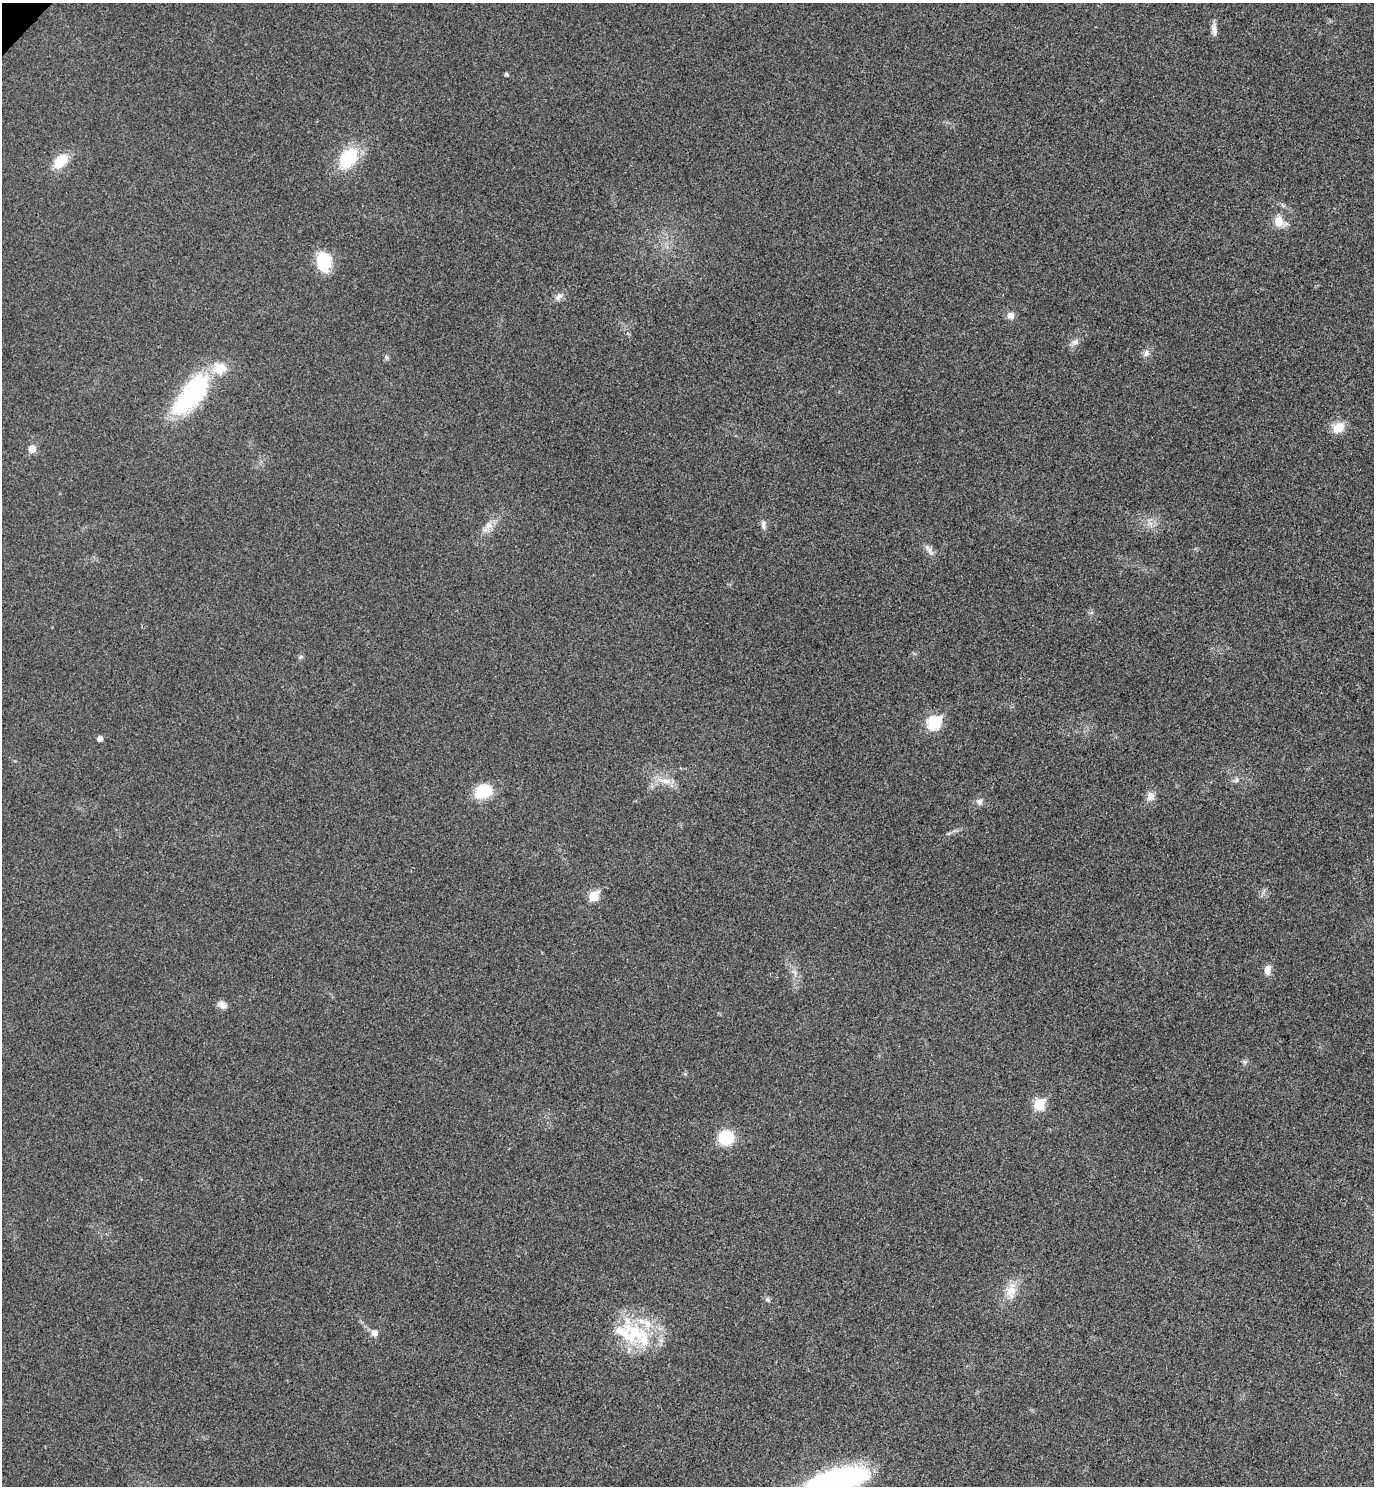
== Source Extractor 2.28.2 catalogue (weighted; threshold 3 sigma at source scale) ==
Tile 6 of 4 x 4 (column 2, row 2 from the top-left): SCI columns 1572-2943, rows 3015-4498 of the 6026 x 6025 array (HDU 1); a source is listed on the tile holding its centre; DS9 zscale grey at full resolution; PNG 1376 x 1488 px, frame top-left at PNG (2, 3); no overlay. Shown black and unused: <1% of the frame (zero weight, under 3 of 4 exposures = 6% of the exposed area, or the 3 px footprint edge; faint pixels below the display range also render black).
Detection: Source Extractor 2.28.2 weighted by HDU 2 'WHT'; one run over the whole footprint, this tile lists its part. Background 0.0217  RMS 0.0063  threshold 0.0282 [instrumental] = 3 sigma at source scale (4.5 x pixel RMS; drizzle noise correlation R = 1.50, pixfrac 1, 0.05/0.05 arcsec/px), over >= 5 px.
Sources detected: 36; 1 inside a brighter listed object's ellipse — not listed separately; the other 35 listed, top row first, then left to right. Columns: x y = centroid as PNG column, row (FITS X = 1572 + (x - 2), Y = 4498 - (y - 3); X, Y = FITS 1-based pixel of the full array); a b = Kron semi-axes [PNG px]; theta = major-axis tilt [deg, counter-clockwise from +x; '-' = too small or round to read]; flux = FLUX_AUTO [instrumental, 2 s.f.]
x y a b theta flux
1214 30 17 6 -86 3.8
506 74 4 4 - 1.3
348 158 20 13 53 36
60 161 22 13 49 12
1278 221 13 10 -81 8.3
324 262 18 13 -83 27
559 296 12 7 37 3.1
1011 315 8 8 - 3.7
1075 342 10 7 7 2.6
1146 353 9 7 83 2.6
386 357 6 4 -71 1
191 394 61 24 50 66
1338 428 12 9 39 11
32 448 7 7 - 6.3
489 525 11 10 - 4.5
763 525 12 6 89 2.3
929 550 20 5 -54 3.1
300 657 7 5 23 1.2
934 723 7 6 - 65
100 738 5 5 - 3.4
1237 780 8 4 90 1.3
665 781 19 7 -7 6
483 791 19 15 21 19
1150 796 11 10 - 4.3
979 802 9 8 - 2.4
593 896 6 5 - 26
1267 970 13 8 83 3.8
223 1005 12 9 -24 3.2
1039 1104 6 6 - 30
726 1137 12 12 - 25
1011 1292 20 13 87 9.2
767 1300 8 5 -50 1.5
374 1333 7 7 - 3.4
630 1333 49 28 -10 46
835 1481 71 23 16 130
Isophote crosses this tile's border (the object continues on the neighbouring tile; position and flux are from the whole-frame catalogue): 1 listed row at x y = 835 1481